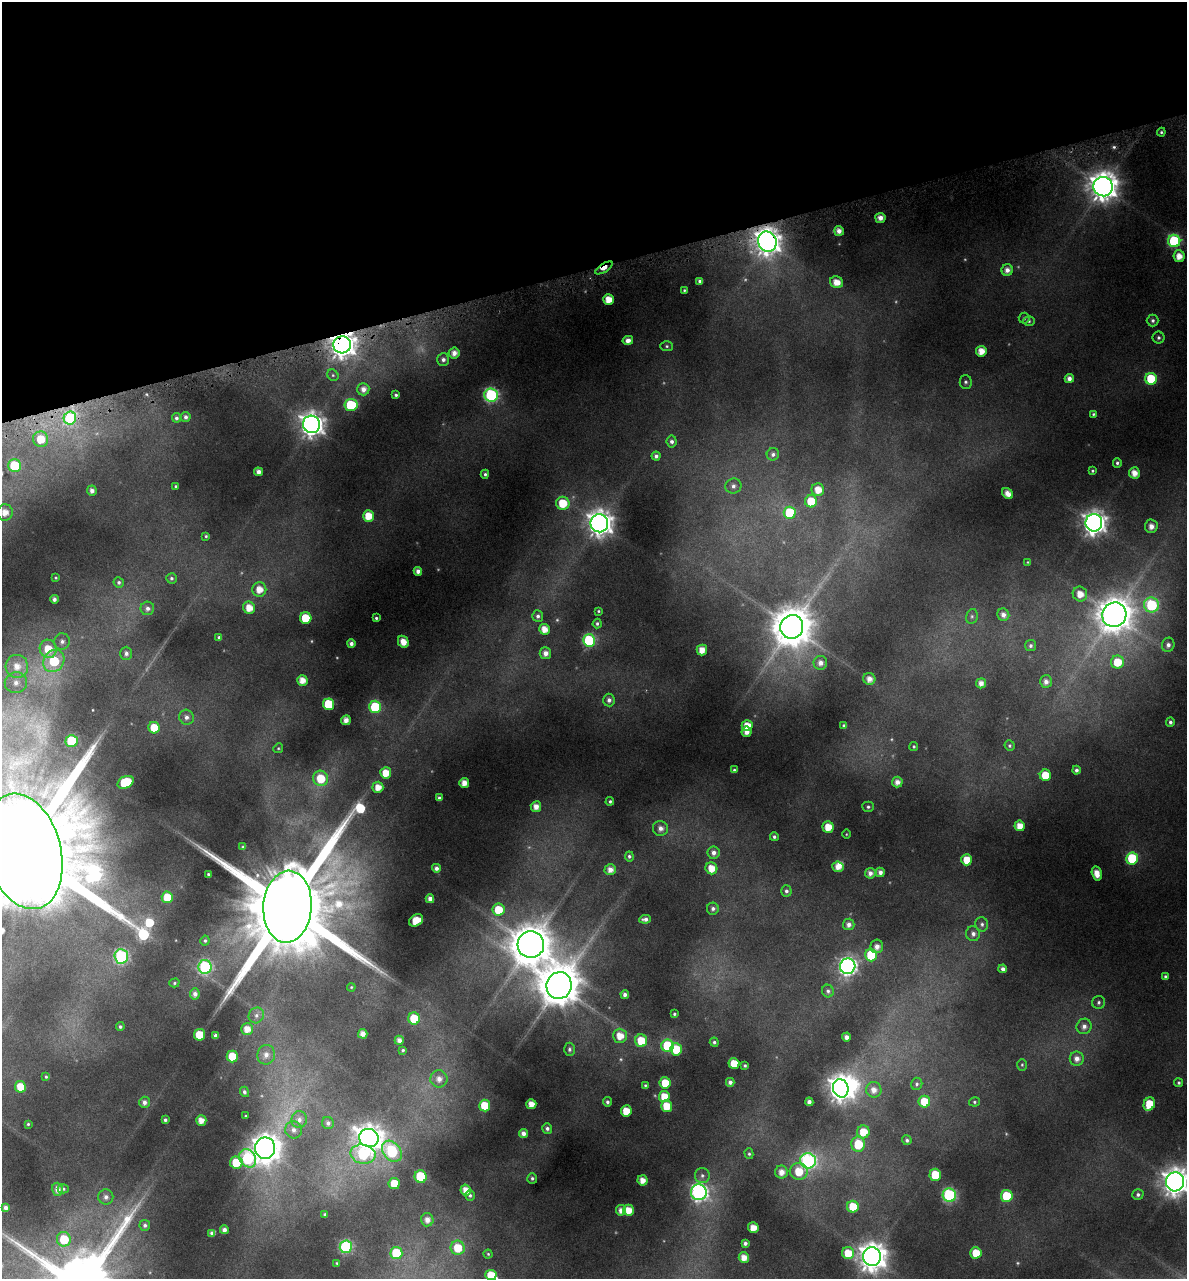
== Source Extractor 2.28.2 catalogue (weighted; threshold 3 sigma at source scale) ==
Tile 3 of 4 x 4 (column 3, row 1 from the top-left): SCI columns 2475-3659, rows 3836-5112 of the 4896 x 5150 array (HDU 1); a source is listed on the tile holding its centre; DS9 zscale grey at full resolution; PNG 1189 x 1281 px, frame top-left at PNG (2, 2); each listed source drawn as its Kron ellipse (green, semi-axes under 4 px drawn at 4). Shown black and unused: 21% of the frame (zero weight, under 4 of 8 exposures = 2% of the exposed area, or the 3 px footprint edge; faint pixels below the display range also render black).
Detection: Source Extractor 2.28.2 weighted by HDU 2 'WHT'; one run over the whole footprint, this tile lists its part. Background -0.0182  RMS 0.0096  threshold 0.0393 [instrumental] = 3 sigma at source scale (4.09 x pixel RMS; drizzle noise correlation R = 1.36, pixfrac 0.8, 0.0396/0.0396 arcsec/px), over >= 5 px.
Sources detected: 295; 12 too faint to see at this stretch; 1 inside a brighter object's white glare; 1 cosmic-ray / hot-pixel residue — neither listed nor drawn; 1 inside a brighter listed object's ellipse — not listed separately; the other 280 listed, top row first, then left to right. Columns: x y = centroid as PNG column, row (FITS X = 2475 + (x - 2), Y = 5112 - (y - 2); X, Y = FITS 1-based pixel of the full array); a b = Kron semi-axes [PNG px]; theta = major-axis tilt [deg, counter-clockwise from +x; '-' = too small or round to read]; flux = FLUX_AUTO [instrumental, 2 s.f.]
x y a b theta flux
1161 132 4 4 - 1.4
1103 187 9 9 - 1400
880 218 5 5 - 6.6
839 231 5 4 - 6.5
1174 241 6 6 - 90
767 242 10 9 - 1100
1179 256 6 5 - 11
604 268 10 4 32 13
1007 270 6 5 - 5.8
700 281 4 4 - 3.2
836 282 7 5 -23 11
684 290 4 3 - 1.1
608 300 5 5 - 15
1024 318 5 5 - 1.7
1153 320 6 6 - 2.6
1029 321 5 5 - 1.7
1158 338 6 6 - 2.3
628 340 5 4 - 5.3
342 345 9 8 - 1000
667 346 6 5 - 1.8
981 351 5 5 - 12
454 353 5 5 - 7.1
443 360 6 6 - 3.7
333 375 6 5 - 1.7
1069 379 4 4 - 5.4
1151 379 6 6 - 42
966 382 7 6 - 2.2
363 389 6 6 - 6.4
396 395 3 3 - 1.7
491 395 7 7 - 160
351 405 6 6 - 59
1093 414 4 3 - 1.3
186 417 5 5 - 2.9
70 418 6 6 - 72
176 418 5 4 - 2.4
312 424 9 8 - 790
41 439 7 7 - 21
672 442 6 5 - 3.1
773 454 6 6 - 3.4
656 456 4 4 - 2.9
1117 463 5 4 - 2.1
14 466 6 6 - 48
1092 471 4 4 - 1.2
258 472 4 4 - 5.8
1134 473 6 5 - 9.6
485 474 4 4 - 1.9
175 486 3 3 - 1
733 486 8 7 - 4.8
818 490 6 6 - 13
92 491 5 4 - 4.4
1008 493 6 5 - 7.8
811 501 6 6 - 27
563 503 6 6 - 25
5 512 8 8 - 10
790 513 6 6 - 52
368 516 6 5 - 17
599 523 9 8 - 950
1094 523 8 8 - 760
1151 526 7 6 - 7.6
206 536 4 4 - 1.2
1027 562 4 2 - 0.65
418 571 4 4 - 4.9
56 578 3 3 - 0.95
171 578 5 5 - 1.9
119 582 5 5 - 2.2
259 589 7 7 - 12
1080 594 7 7 - 11
54 599 4 4 - 3.8
1151 605 7 7 - 95
147 608 7 6 - 3.8
249 608 6 6 - 13
598 611 4 3 - 1.2
1003 615 6 6 - 5.1
1114 615 12 12 - 2100
538 616 6 5 - 3
972 616 7 6 - 2.1
306 618 6 5 - 28
376 618 3 3 - 1.6
597 624 5 4 - 2
792 627 12 11 - 2900
544 629 5 5 - 11
219 637 3 3 - 1.5
589 640 6 6 - 95
62 641 8 8 - 4.6
403 642 6 5 - 12
351 644 4 4 - 3.4
1168 645 7 6 - 4.4
1031 646 5 5 - 2.6
48 649 9 8 - 21
702 650 5 5 - 11
126 653 6 6 - 3.6
545 653 6 6 - 6.6
54 661 11 10 - 58
1117 662 6 6 - 20
820 663 7 7 - 6.4
17 666 11 11 - 14
869 679 6 6 - 7.8
302 680 5 5 - 10
1046 682 6 6 - 5
16 683 11 10 - 10
981 683 5 5 - 6.8
609 700 6 6 - 3.7
328 704 6 6 - 47
375 707 6 6 - 54
186 717 7 7 - 4.5
346 720 5 4 - 7
1170 722 5 4 - 2.5
844 725 4 3 - 1.5
747 726 5 5 - 14
154 728 6 5 - 20
747 732 5 5 - 7.3
71 741 6 6 - 64
914 746 4 4 - 1.3
1010 746 5 5 - 1.7
278 748 5 4 - 1.1
734 770 3 3 - 1.4
1076 770 4 4 - 3.3
386 773 5 5 - 16
1045 775 5 5 - 24
321 778 8 7 - 26
126 782 8 6 25 40
897 782 5 5 - 6.3
464 783 5 5 - 9.5
378 787 5 5 - 11
439 798 4 4 - 2.3
610 801 4 4 - 1.8
536 807 5 5 - 7.9
868 807 5 5 - 1.8
1020 826 5 5 - 12
828 827 5 5 - 16
660 828 8 7 - 5.7
846 834 5 3 - 0.79
774 837 4 4 - 2.3
243 847 4 3 - 1.2
24 851 59 37 -75 53000
713 853 6 6 - 4.9
629 856 5 4 - 2.1
1132 858 6 6 - 59
967 860 5 5 - 19
838 867 6 5 - 8.6
436 868 4 4 - 4
711 868 6 6 - 14
610 870 6 5 - 7.2
880 872 5 4 - 4.8
870 873 5 5 - 5.1
1097 873 7 5 -76 11
208 874 3 3 - 1.1
786 891 5 5 - 2.8
167 897 6 5 - 19
430 899 4 4 - 4.7
287 907 36 24 86 27000
713 909 6 6 - 3.2
498 910 6 6 - 22
645 919 6 4 7 3.8
416 920 7 5 32 15
849 924 6 5 - 4.9
982 924 7 6 - 2.8
973 934 7 7 - 4.5
205 941 5 4 - 1.6
531 945 13 13 - 3000
877 946 7 6 - 6.2
871 955 6 6 - 41
121 956 7 6 - 160
848 966 8 7 - 350
205 967 7 6 - 120
1003 969 4 4 - 3.8
1165 976 3 3 - 1.3
174 983 5 4 - 1.3
559 986 13 12 - 3500
351 987 4 3 - 0.94
828 991 6 5 - 2.4
195 994 5 5 - 4.1
625 995 4 4 - 4.1
1099 1002 6 6 - 2.5
674 1014 3 3 - 1.5
256 1015 8 7 - 3.8
414 1018 6 6 - 28
1084 1026 8 7 - 5.6
120 1027 4 4 - 2
247 1029 6 6 - 10
363 1034 5 4 - 6.9
200 1035 5 5 - 28
215 1035 4 3 - 2.5
620 1036 7 7 - 14
846 1037 4 4 - 4.9
399 1040 4 4 - 5.5
641 1041 6 6 - 23
714 1042 4 4 - 2
668 1046 6 6 - 56
569 1049 6 5 - 2.2
676 1049 6 5 - 27
403 1050 3 3 - 1.2
266 1055 10 8 79 6.9
232 1056 6 5 - 25
1077 1059 7 7 - 6.9
734 1063 5 5 - 21
1022 1065 6 5 - 1.4
745 1066 4 3 - 1.5
46 1077 4 3 - 1.1
439 1079 8 8 - 7.1
730 1082 4 4 - 3.8
665 1083 5 5 - 23
1179 1083 4 4 - 1.7
917 1084 6 5 - 1.9
645 1085 4 3 - 1.3
20 1087 5 5 - 18
841 1088 9 7 -76 900
874 1090 8 7 - 7.9
244 1092 5 4 - 2.4
664 1096 5 5 - 17
144 1102 5 5 - 4.2
607 1102 5 4 - 2.6
809 1102 4 4 - 4.5
924 1102 6 6 - 22
974 1102 5 4 - 1.5
531 1104 5 5 - 12
1149 1104 7 5 67 25
485 1106 6 5 - 25
667 1106 6 5 - 23
626 1111 5 5 - 17
246 1116 3 3 - 0.81
165 1120 4 4 - 2.3
201 1120 5 5 - 9.5
299 1120 8 7 - 5
328 1123 6 6 - 3.2
28 1124 3 3 - 1
547 1129 5 5 - 2.7
294 1130 9 8 - 4.8
863 1132 6 6 - 19
523 1133 4 4 - 5.7
369 1138 10 9 - 1000
907 1140 5 4 - 2.3
858 1144 8 6 -90 28
265 1148 11 10 - 1300
392 1151 12 8 -50 70
363 1154 12 9 -11 57
749 1154 5 4 - 1.6
248 1158 10 8 -55 110
808 1161 8 7 - 210
236 1162 6 6 - 28
799 1171 9 8 - 22
781 1172 6 6 - 8.2
935 1175 6 6 - 33
702 1176 7 7 - 3.6
421 1177 6 6 - 53
532 1178 5 5 - 1.9
642 1180 5 5 - 9.6
1175 1182 9 9 - 1100
394 1183 5 5 - 20
58 1189 6 5 - 6.5
63 1189 5 4 - 1.5
466 1190 5 5 - 11
699 1192 8 7 - 310
470 1195 5 4 - 1.9
949 1195 7 6 - 130
1138 1195 6 5 - 2.4
1007 1196 6 6 - 44
106 1197 7 7 - 4.9
853 1207 6 5 - 26
6 1208 4 4 - 3.6
621 1210 5 5 - 6.8
628 1210 5 5 - 14
325 1214 3 3 - 1.4
427 1220 6 6 - 7.1
145 1225 5 5 - 2.5
753 1228 5 5 - 12
224 1230 4 4 - 4.3
212 1233 4 4 - 3.3
64 1239 7 7 - 31
745 1243 4 4 - 3.3
346 1247 6 6 - 120
458 1248 7 7 - 24
396 1253 6 6 - 43
848 1253 6 6 - 18
976 1253 5 5 - 21
488 1254 4 4 - 1.2
744 1257 5 5 - 9.6
872 1257 9 9 - 1400
337 1263 4 3 - 1.1
491 1275 6 5 - 23
Overlapping masked pixels (flux is a lower limit): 3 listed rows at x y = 767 242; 604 268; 342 345
Isophote crosses this tile's border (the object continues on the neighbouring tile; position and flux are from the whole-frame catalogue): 3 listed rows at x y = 24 851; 1175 1182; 491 1275